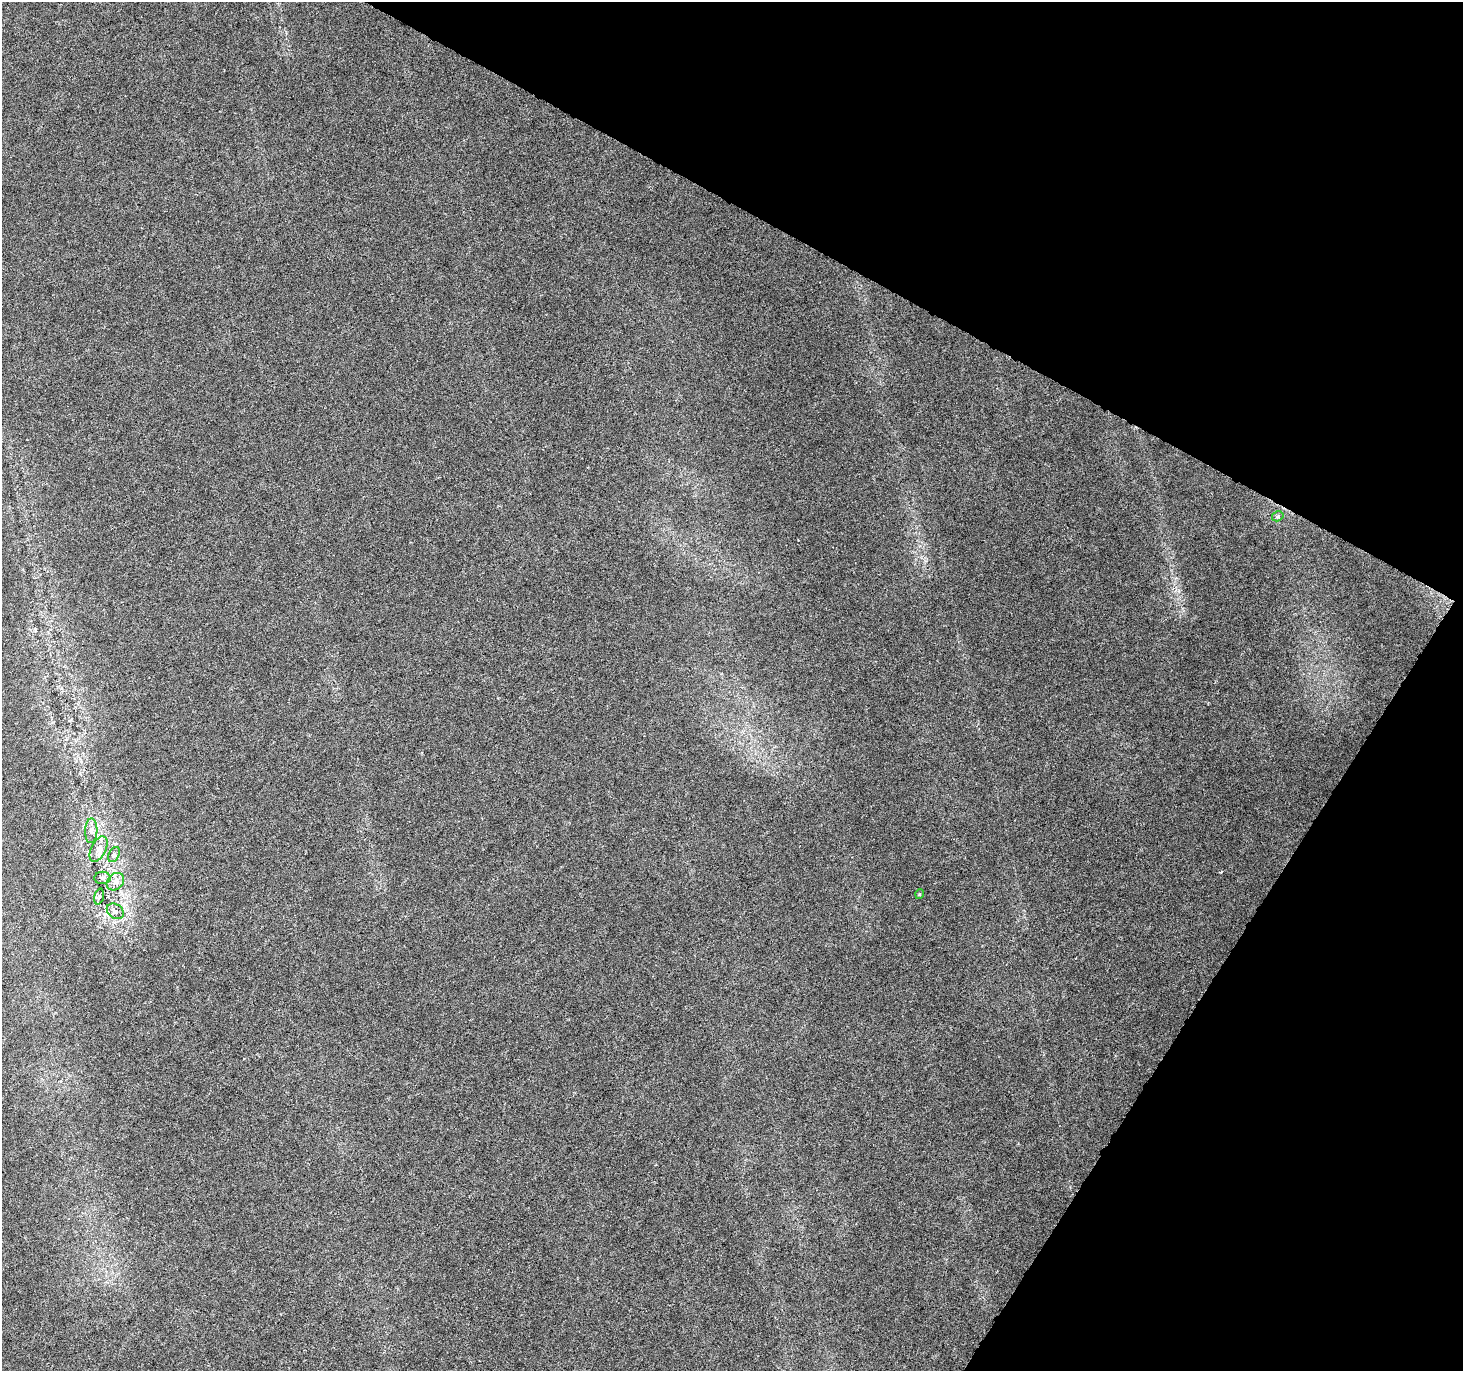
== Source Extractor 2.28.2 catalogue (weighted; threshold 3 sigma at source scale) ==
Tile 8 of 4 x 4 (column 4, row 2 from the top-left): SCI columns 4384-5844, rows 2932-4300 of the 5851 x 5929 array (HDU 1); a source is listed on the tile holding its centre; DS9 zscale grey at full resolution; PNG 1465 x 1373 px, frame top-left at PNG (2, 2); each listed source drawn as its Kron ellipse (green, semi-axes under 4 px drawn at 4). Shown black and unused: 26% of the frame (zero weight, under 3 of 6 exposures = <1% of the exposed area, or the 3 px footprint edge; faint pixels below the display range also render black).
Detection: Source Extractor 2.28.2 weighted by HDU 2 'WHT'; one run over the whole footprint, this tile lists its part. Background 0.0249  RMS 0.0023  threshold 0.00936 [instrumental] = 3 sigma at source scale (4.09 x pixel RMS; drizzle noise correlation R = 1.36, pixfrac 0.8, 0.0396/0.0396 arcsec/px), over >= 5 px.
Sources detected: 9; all 9 listed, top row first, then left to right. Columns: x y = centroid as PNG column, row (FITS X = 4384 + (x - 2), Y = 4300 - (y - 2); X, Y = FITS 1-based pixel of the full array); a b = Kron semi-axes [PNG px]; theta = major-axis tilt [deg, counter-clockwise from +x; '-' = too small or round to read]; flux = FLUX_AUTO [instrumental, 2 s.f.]
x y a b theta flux
1278 516 6 4 33 0.53
91 831 12 6 87 0.99
99 849 13 7 63 1.5
114 854 8 5 63 0.45
102 878 8 6 1 0.58
115 882 10 7 45 1.2
920 894 5 3 - 0.2
99 896 8 4 73 0.5
115 911 9 7 -36 0.91